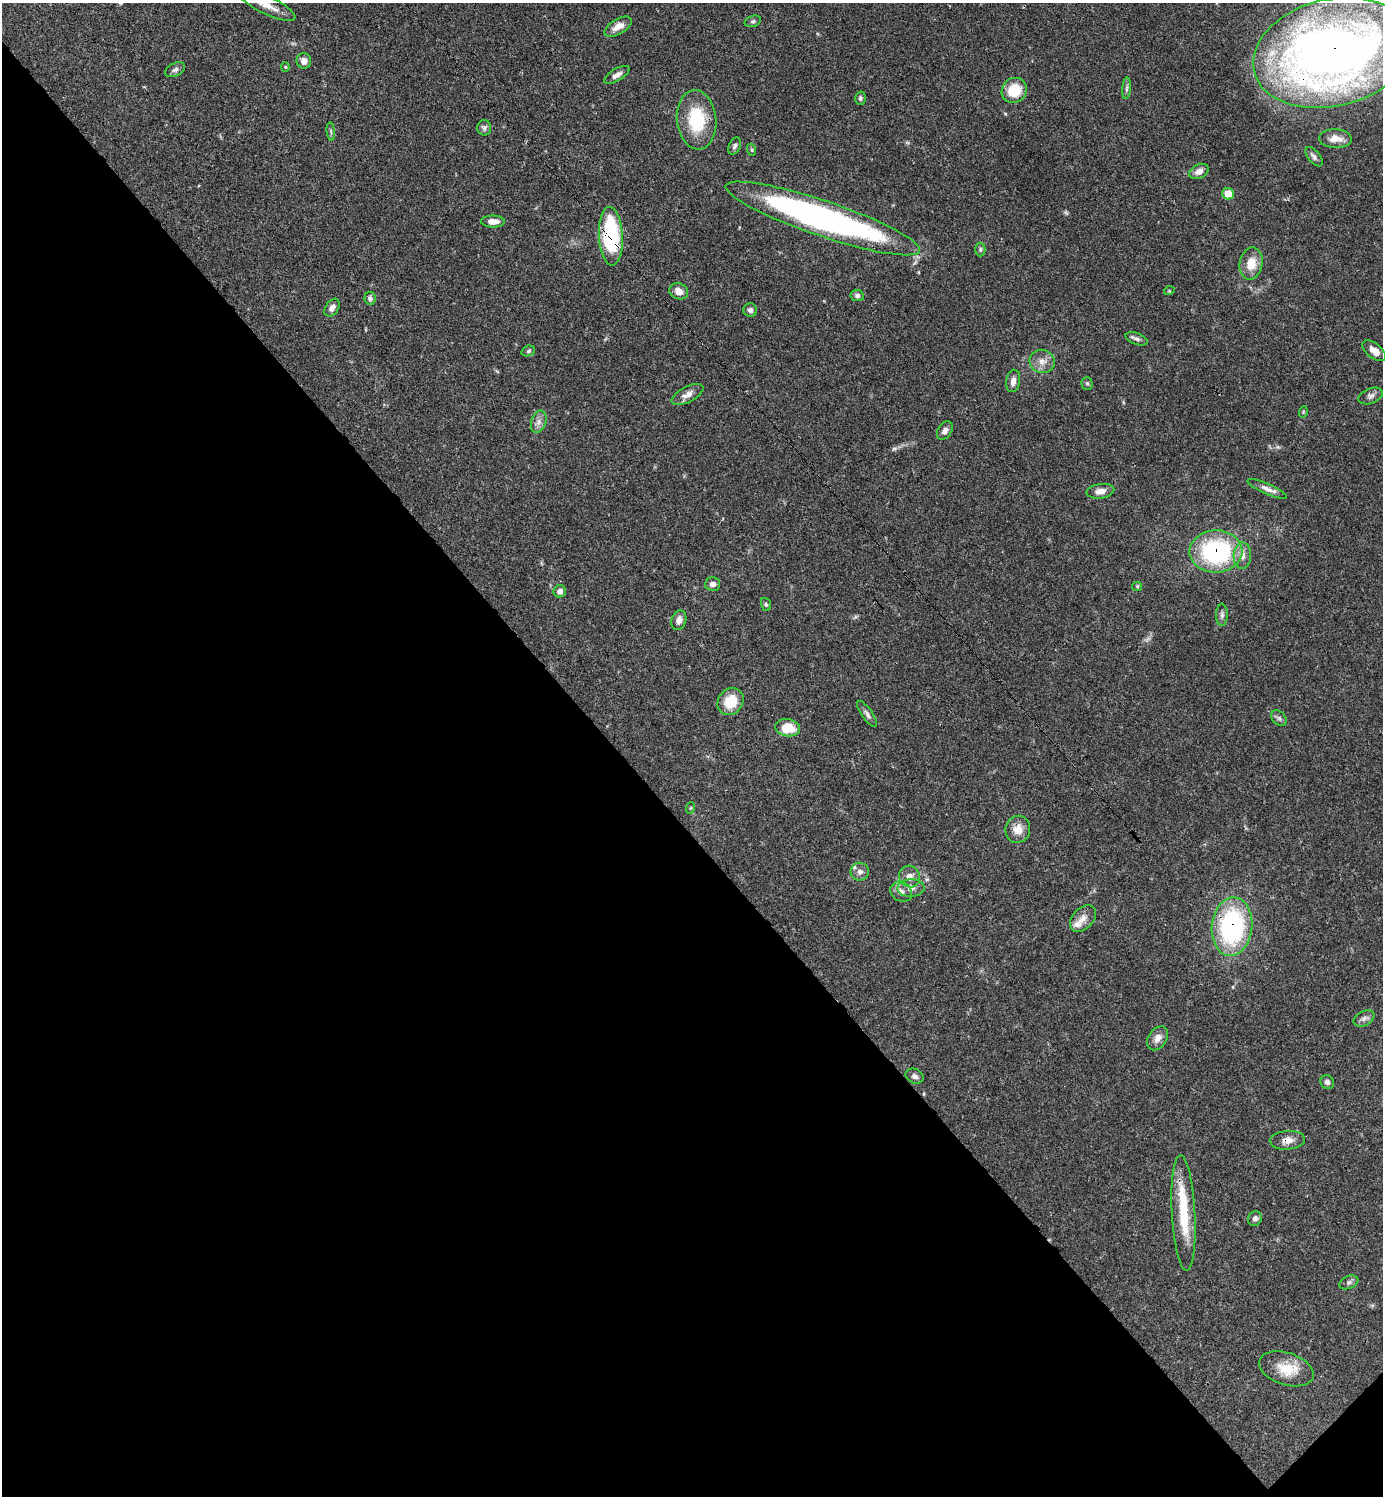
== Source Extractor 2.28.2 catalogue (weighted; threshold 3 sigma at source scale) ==
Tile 14 of 4 x 4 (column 2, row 4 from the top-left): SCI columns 1680-3060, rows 2-1495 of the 5981 x 5981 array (HDU 1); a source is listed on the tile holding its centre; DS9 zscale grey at full resolution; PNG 1385 x 1498 px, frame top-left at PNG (2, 3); each listed source drawn as its Kron ellipse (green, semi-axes under 4 px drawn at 4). Shown black and unused: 45% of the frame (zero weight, under 3 of 4 exposures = <1% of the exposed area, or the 3 px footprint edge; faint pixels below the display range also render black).
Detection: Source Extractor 2.28.2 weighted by HDU 2 'WHT'; one run over the whole footprint, this tile lists its part. Background 0.0389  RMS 0.0027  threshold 0.0121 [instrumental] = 3 sigma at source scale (4.5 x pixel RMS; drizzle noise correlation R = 1.50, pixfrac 1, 0.05/0.05 arcsec/px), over >= 5 px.
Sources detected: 78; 2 too faint to see at this stretch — neither listed nor drawn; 3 inside a brighter listed object's ellipse — not listed separately; the other 73 listed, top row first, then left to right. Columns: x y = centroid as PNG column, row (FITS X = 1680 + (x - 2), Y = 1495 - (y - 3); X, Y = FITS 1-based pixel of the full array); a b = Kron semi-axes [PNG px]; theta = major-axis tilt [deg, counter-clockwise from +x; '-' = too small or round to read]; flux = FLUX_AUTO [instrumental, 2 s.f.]
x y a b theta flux
267 5 31 9 -26 4.1
753 21 8 5 18 0.55
618 27 15 7 31 2.4
1332 53 81 53 14 280
304 61 8 7 - 1.5
285 67 4 4 - 0.26
175 70 11 6 25 0.95
617 75 14 6 31 1.4
1127 88 10 4 85 0.67
1014 90 13 12 - 7.6
860 98 6 5 - 0.57
697 120 30 19 -84 14
484 128 8 7 - 0.76
331 131 9 3 -85 0.48
1335 139 16 9 -3 2.8
735 146 9 6 64 0.75
752 150 6 4 -71 0.34
1314 157 11 6 -51 0.96
1199 171 10 7 27 1.9
1228 194 6 6 - 4.5
823 218 102 17 -19 110
493 221 12 6 -1 2.2
611 236 29 12 -87 27
980 249 7 5 89 0.51
1251 264 16 11 79 4.7
679 291 10 8 -24 2.2
1169 291 5 3 - 0.26
857 295 7 5 -9 0.76
370 298 6 5 - 0.82
332 308 10 6 55 1.4
750 310 7 6 - 0.9
1137 339 11 5 -20 0.85
528 351 7 5 20 0.56
1374 351 14 7 -38 2.3
1042 361 12 11 - 2.4
1013 381 11 7 80 1.6
1087 383 6 5 - 0.46
688 394 17 7 28 2
1371 396 13 7 22 1.1
1303 412 6 3 73 0.28
539 422 11 7 71 1.4
945 431 10 7 57 1.2
1267 489 21 5 -24 1.6
1100 491 14 7 8 2
1216 551 26 21 1 34
1242 555 13 8 86 2.1
713 584 7 6 - 1.2
1137 586 5 4 - 0.31
560 591 6 6 - 1.4
766 604 6 5 - 0.43
1222 615 11 6 89 0.87
679 620 10 7 73 1.5
730 701 14 12 52 6.6
867 714 15 5 -55 1
1279 718 9 6 -45 0.77
788 728 12 8 -9 6.1
690 808 6 3 70 0.26
1018 829 14 12 71 3
860 872 9 9 - 1.3
910 876 11 10 - 2.2
911 888 13 8 3 1.7
901 892 11 9 -35 1.9
1083 918 15 10 47 2.2
1232 927 29 20 84 42
1364 1018 11 7 30 1.1
1158 1038 13 9 56 2.1
914 1076 9 7 -25 1.1
1327 1082 7 6 - 0.87
1287 1140 18 9 4 2.2
1183 1213 58 11 -87 13
1255 1219 7 7 - 0.96
1349 1282 10 6 22 0.78
1286 1369 28 16 -18 6.6
Overlapping masked pixels (flux is a lower limit): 6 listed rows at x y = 1332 53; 823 218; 611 236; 1216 551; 1232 927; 1287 1140
Isophote crosses this tile's border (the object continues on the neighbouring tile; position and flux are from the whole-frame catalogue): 2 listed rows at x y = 267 5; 1332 53